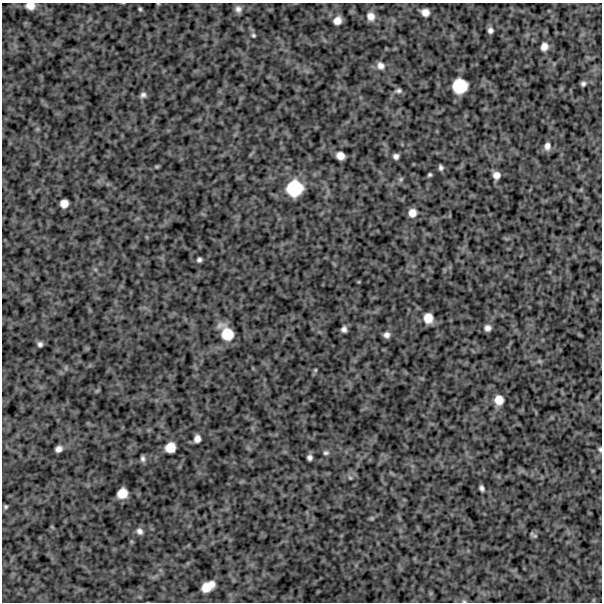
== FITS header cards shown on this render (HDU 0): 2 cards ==
NAXIS1  =                  600
NAXIS2  =                  600

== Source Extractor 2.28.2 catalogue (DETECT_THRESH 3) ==
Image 600 x 600 px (HDU 0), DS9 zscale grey, 1 PNG px = 1 image px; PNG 604 x 604 px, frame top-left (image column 1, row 600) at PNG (2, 3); no overlay
Background 710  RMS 260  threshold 776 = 3 sigma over >= 5 px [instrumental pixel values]
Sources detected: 52; all 52 listed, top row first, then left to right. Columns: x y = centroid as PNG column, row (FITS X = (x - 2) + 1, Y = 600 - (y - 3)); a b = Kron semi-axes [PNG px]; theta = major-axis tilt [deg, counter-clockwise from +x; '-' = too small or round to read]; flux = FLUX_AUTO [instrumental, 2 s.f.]
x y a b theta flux
158 4 5 3 - 14000
30 6 11 8 -2 150000
140 9 4 4 - 24000
238 9 8 8 - 84000
425 12 7 6 - 120000
371 16 10 9 - 120000
337 20 7 6 - 120000
490 30 5 5 - 57000
253 35 6 5 - 32000
544 47 9 7 73 110000
380 66 10 9 - 99000
583 84 5 4 - 41000
460 86 13 12 - 470000
398 91 9 6 7 47000
143 95 7 7 - 58000
547 146 10 8 86 93000
340 156 8 7 - 130000
396 156 5 5 - 61000
157 167 5 5 - 20000
441 168 5 4 - 44000
430 175 4 3 - 28000
496 175 7 6 - 100000
401 179 6 6 - 35000
295 188 17 16 - 610000
64 203 7 7 - 140000
412 213 8 7 - 130000
199 260 5 4 - 44000
428 318 9 8 - 190000
488 328 6 6 - 77000
344 329 6 5 - 63000
227 333 15 10 -56 380000
386 335 6 6 - 71000
40 344 5 5 - 49000
539 361 7 5 -12 32000
315 370 5 4 - 21000
499 400 10 9 - 180000
197 439 7 6 - 96000
170 447 10 9 - 220000
58 449 7 5 25 80000
600 449 7 5 -75 31000
326 453 8 6 14 43000
310 457 5 5 - 57000
143 459 7 5 -82 51000
350 478 6 5 - 27000
482 488 6 4 -74 51000
122 493 9 8 - 210000
6 507 5 5 - 26000
372 518 5 5 - 23000
140 531 8 7 - 71000
535 536 8 6 -24 31000
208 586 13 8 31 260000
464 601 5 5 - 24000
At the frame edge (FLAGS 8, measured only in part): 4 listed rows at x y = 158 4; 30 6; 600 449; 464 601